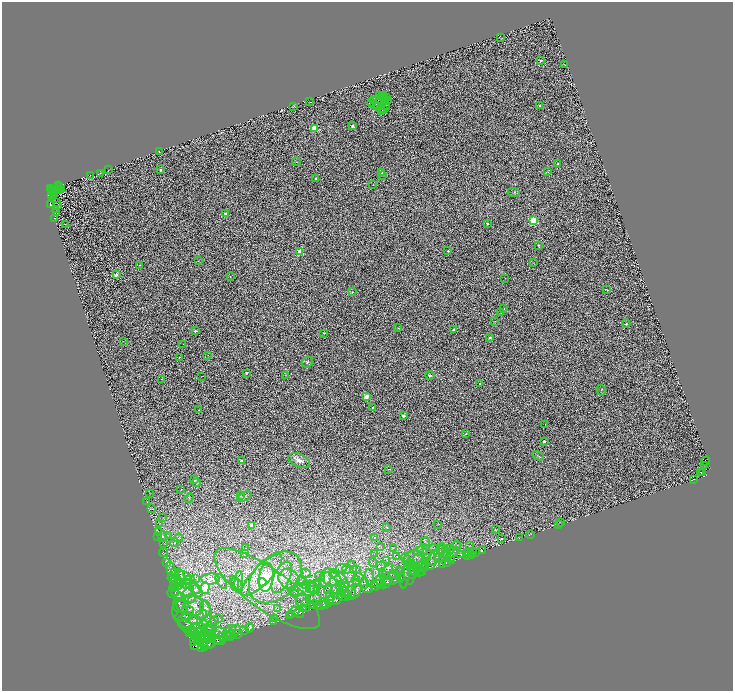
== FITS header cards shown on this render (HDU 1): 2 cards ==
NAXIS1  =                 1462
NAXIS2  =                 1377

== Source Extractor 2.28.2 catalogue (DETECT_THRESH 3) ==
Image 1462 x 1377 px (HDU 1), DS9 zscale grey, zoomed out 1/2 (1 PNG px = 2 x 2 image px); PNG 735 x 693 px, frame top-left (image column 2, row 1377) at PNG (2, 2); each listed source drawn as its Kron ellipse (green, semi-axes under 4 px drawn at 4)
Background 0.766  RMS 0.89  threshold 2.68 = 3 sigma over >= 5 px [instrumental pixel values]
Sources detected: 393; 74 cannot appear on this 1/2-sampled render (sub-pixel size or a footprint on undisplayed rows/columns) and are neither listed nor drawn; the other 319 listed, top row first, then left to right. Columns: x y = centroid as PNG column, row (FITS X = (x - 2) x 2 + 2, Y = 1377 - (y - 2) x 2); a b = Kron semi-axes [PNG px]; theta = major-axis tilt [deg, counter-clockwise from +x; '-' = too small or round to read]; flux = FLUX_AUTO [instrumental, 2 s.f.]
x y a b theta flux
501 38 3 2 - 71
541 61 2 2 - 780
565 64 2 1 - 56
379 96 2 1 - 140
382 96 2 2 - 54
384 97 2 1 - 18
386 98 2 1 - 32
385 99 2 1 - 28
373 100 2 1 - 20
380 100 4 2 - 270
388 100 2 1 - 89
310 102 2 1 - 29
371 102 2 1 - 120
375 105 3 1 - 200
294 106 3 1 - 54
377 106 3 2 - 250
379 106 4 2 - 140
539 106 2 2 - 500
387 107 3 2 - 18
380 109 2 2 - 90
382 110 2 1 - 160
383 110 2 1 - 23
352 126 2 2 - 1000
314 129 3 3 - 8300
159 152 3 1 - 49
296 162 4 2 - 89
558 164 3 2 - 120
108 169 3 1 - 45
160 170 2 2 - 830
382 172 2 2 - 210
548 172 3 2 - 97
100 173 3 1 - 50
90 175 2 1 - 52
382 175 3 2 - 110
315 179 2 2 - 450
373 185 2 1 - 78
59 186 2 1 - 54
59 187 2 1 - 61
51 188 2 1 - 4600
53 189 2 1 - 680
62 189 2 1 - 52
56 190 2 1 - 53
51 191 2 1 - 980
59 191 3 1 - 6.7
53 192 2 1 - 31
56 192 2 2 - 49
514 192 6 3 -2 230
55 194 2 1 - 74
52 195 2 1 - 83
53 196 3 1 - 56
56 203 2 1 - 48
51 205 2 1 - 73
58 206 2 1 - 68
55 209 2 1 - 56
57 212 3 1 - 51
226 214 2 2 - 3100
55 218 2 1 - 53
533 221 3 3 - 20000
487 223 2 2 - 860
65 224 2 1 - 36
539 245 2 2 - 550
300 251 3 3 - 5600
448 251 2 2 - 260
198 261 3 2 - 120
534 262 2 2 - 53
139 265 2 1 - 66
116 275 4 2 - 440
230 277 2 2 - 180
505 278 2 1 - 120
607 290 3 2 - 240
352 292 2 2 - 260
504 309 2 1 - 100
501 312 2 2 - 240
495 321 3 2 - 72
626 324 4 3 - 150
398 328 3 2 - 130
453 329 2 2 - 500
195 331 2 2 - 940
324 333 2 2 - 300
490 337 2 2 - 590
123 341 2 2 - 84
183 344 2 1 - 120
208 355 2 2 - 63
179 357 2 1 - 110
307 362 6 5 - 350
246 373 2 2 - 750
285 375 4 2 - 100
202 376 3 1 - 50
430 376 4 3 - 240
161 379 2 1 - 59
480 383 2 2 - 220
601 390 5 3 - 170
366 396 2 2 - 3300
372 407 2 2 - 280
199 410 2 1 - 63
403 415 2 2 - 2000
545 425 2 2 - 45
466 434 2 2 - 320
544 441 2 2 - 990
538 456 6 2 -27 130
299 460 11 6 -22 1000
241 461 2 2 - 1100
706 461 4 1 - 1100
705 465 3 2 - 2800
389 469 2 1 - 140
701 472 3 2 - 7700
703 473 2 1 - 1100
693 479 3 1 - 99
195 480 2 2 - 700
197 482 2 1 - 95
181 490 2 1 - 120
149 493 2 2 - 61
240 496 4 3 - 180
244 497 8 4 27 380
189 498 5 2 - 110
146 501 2 1 - 43
151 509 3 1 - 52
163 517 2 1 - 37
561 522 2 2 - 41
159 524 3 3 - 180
438 524 4 2 - 92
251 525 2 2 - 1700
558 525 2 1 - 59
386 527 2 2 - 290
495 530 4 4 - 180
158 532 2 2 - 46
531 534 3 2 - 74
168 535 3 1 - 61
157 536 2 1 - 51
162 536 5 3 - 190
375 537 2 1 - 48
519 537 3 2 - 57
178 538 4 3 - 170
501 539 2 2 - 150
174 542 4 2 - 94
425 542 4 3 - 220
164 543 3 2 - 65
457 545 4 2 - 140
470 545 3 2 - 120
381 547 4 1 - 68
245 548 2 2 - 69
393 548 3 2 - 87
434 549 5 3 - 220
449 550 5 3 - 190
482 550 2 2 - 260
419 551 5 2 - 160
423 551 5 3 - 230
444 551 7 3 -68 370
472 551 3 2 - 1200
440 552 9 4 66 720
476 552 3 2 - 360
163 553 4 1 - 60
244 553 3 3 - 130
374 553 4 2 - 110
453 553 7 3 43 290
467 553 3 2 - 180
469 553 3 1 - 420
446 554 7 4 -79 92
460 554 4 2 - 170
471 554 4 1 - 2300
468 555 3 1 - 330
397 556 2 1 - 46
414 557 10 6 12 1100
427 558 3 2 - 130
434 558 8 5 68 710
451 558 3 2 - 170
406 559 6 4 -64 520
387 560 2 1 - 37
419 560 6 5 - 580
451 561 2 2 - 1200
431 562 8 5 76 670
447 562 3 2 - 1600
166 563 4 2 - 75
373 563 4 3 - 120
412 563 4 2 - 160
352 564 3 2 - 61
442 564 2 1 - 1900
381 566 4 2 - 160
421 566 5 2 - 190
342 568 5 2 - 160
417 568 6 3 -28 400
425 568 2 1 - 75
171 569 8 4 -75 420
347 569 5 2 - 150
356 569 3 1 - 55
413 569 9 3 -51 510
354 570 4 2 - 140
387 571 7 4 56 540
422 571 4 2 - 160
174 572 4 2 - 120
409 572 13 5 -85 850
418 572 5 2 - 140
306 573 5 3 - 140
333 573 4 2 - 150
412 574 5 4 - 180
262 575 27 9 46 3700
384 575 6 3 -24 290
395 575 6 4 -16 490
400 575 8 4 -84 470
405 575 13 4 79 580
184 576 6 3 -29 300
266 577 14 7 82 2400
275 577 30 21 44 6400
282 577 17 8 65 1700
320 577 5 4 - 320
339 577 9 4 -30 560
359 577 5 3 - 340
369 577 8 3 -81 260
173 578 5 3 - 140
180 578 9 4 -79 750
195 578 3 2 - 75
325 578 10 5 68 790
390 578 9 6 9 890
394 578 6 3 -31 290
211 579 9 5 1 890
289 579 11 9 -37 1300
332 579 10 7 -14 1100
189 580 5 3 - 260
380 580 5 2 - 160
221 581 8 4 -59 390
356 581 4 3 - 210
175 582 7 5 69 400
239 582 11 2 86 290
262 582 4 4 - 1800
301 582 5 4 - 270
236 583 9 3 -51 390
357 583 3 2 - 110
364 583 5 2 - 110
386 583 6 3 42 210
186 584 4 2 - 130
235 584 6 3 88 280
344 584 3 3 - 350
379 584 7 4 -7 280
178 585 5 3 - 300
306 585 4 3 - 250
174 586 6 2 60 100
192 586 10 4 -40 670
376 586 4 2 - 110
311 587 6 4 87 330
314 587 8 5 31 650
344 587 6 4 27 310
205 588 6 4 73 7800
267 589 63 20 -35 11000
304 589 15 6 4 1500
328 589 3 2 - 58
367 589 5 3 - 180
196 590 8 5 -58 630
314 590 4 3 - 250
336 590 5 4 - 370
342 590 9 5 -57 590
175 591 4 2 - 160
181 591 13 7 11 1300
356 591 8 2 62 220
188 593 4 3 - 230
340 593 3 2 - 97
350 593 7 5 69 480
295 594 4 1 - 79
177 596 7 3 -48 280
331 596 5 3 - 280
342 596 3 1 - 59
346 596 5 3 - 150
189 599 7 4 7 460
313 599 7 5 9 690
303 600 7 6 - 660
329 601 6 3 78 260
333 601 8 3 -4 330
179 602 10 5 83 540
323 603 5 4 - 270
314 604 5 3 - 290
182 605 7 6 - 550
306 605 6 3 -71 340
323 605 7 2 13 180
194 606 10 9 - 1500
319 606 3 2 - 68
303 608 4 3 - 170
205 609 8 5 -82 530
278 609 3 2 - 100
192 612 20 16 -14 4200
293 612 7 2 35 200
299 613 5 4 - 200
185 614 10 5 34 580
201 614 5 5 - 420
186 616 5 3 - 200
289 616 2 1 - 45
219 618 4 1 - 44
275 618 2 1 - 41
194 620 4 3 - 240
214 620 2 2 - 53
273 622 3 2 - 73
191 625 14 9 -26 2000
204 625 4 3 - 190
187 626 9 4 -36 460
200 628 8 4 -27 670
249 628 4 3 - 200
211 630 6 5 - 460
244 630 4 1 - 83
190 631 5 3 - 260
230 631 7 3 43 240
197 632 10 7 -32 1300
210 632 8 4 -49 650
234 632 8 5 47 460
193 633 5 3 - 290
217 633 9 5 9 940
231 634 4 3 - 140
237 634 6 3 14 180
204 635 13 5 46 1000
228 636 8 4 29 380
206 637 10 4 30 850
230 637 2 1 - 40
196 638 6 2 32 170
210 638 6 4 1 480
220 638 6 4 42 400
208 641 8 6 -21 790
219 641 7 2 -1 220
203 642 8 3 -68 460
193 643 2 1 - 44
208 644 6 2 0 220
195 646 3 1 - 650
202 647 3 1 - 870
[74 sub-pixel or undisplayed-footprint detections neither listed nor drawn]